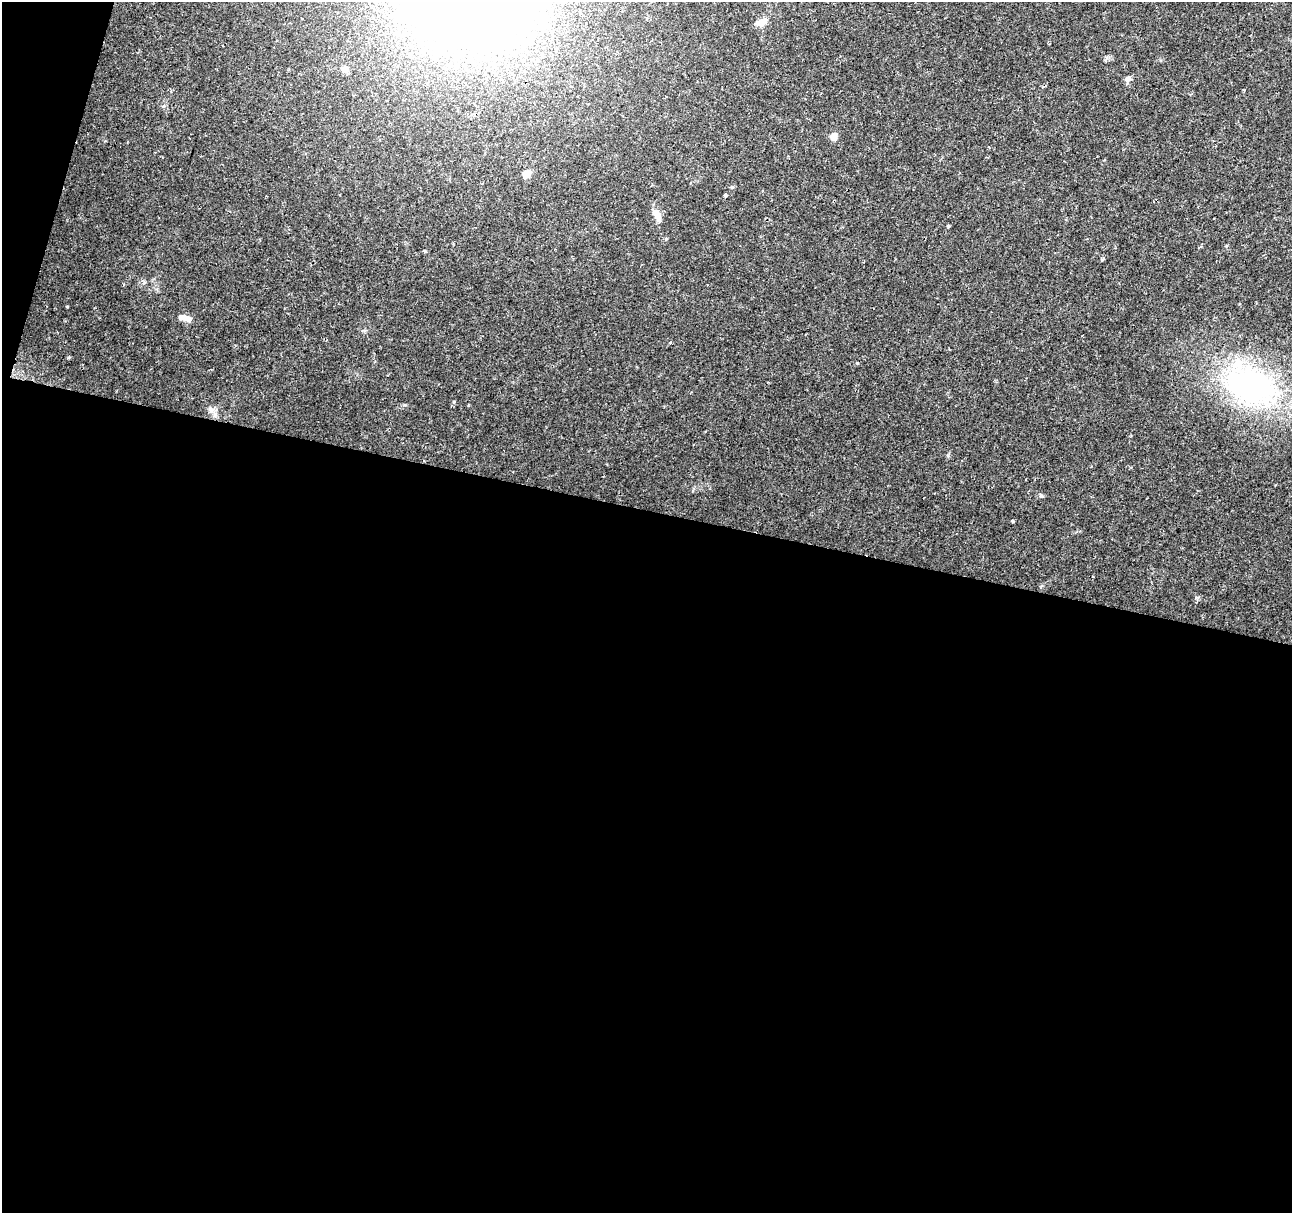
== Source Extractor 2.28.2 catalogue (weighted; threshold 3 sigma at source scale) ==
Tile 13 of 4 x 4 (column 1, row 4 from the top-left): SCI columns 8-1297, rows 284-1494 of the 5165 x 5346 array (HDU 1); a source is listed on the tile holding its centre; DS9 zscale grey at full resolution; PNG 1294 x 1215 px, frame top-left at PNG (2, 2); no overlay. Shown black and unused: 59% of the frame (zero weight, under 2 of 3 exposures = <1% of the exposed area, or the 3 px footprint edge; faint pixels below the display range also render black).
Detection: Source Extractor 2.28.2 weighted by HDU 2 'WHT'; one run over the whole footprint, this tile lists its part. Background 0.0365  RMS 0.0038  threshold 0.017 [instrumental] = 3 sigma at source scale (4.5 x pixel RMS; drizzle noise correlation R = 1.50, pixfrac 1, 0.0396/0.0396 arcsec/px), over >= 5 px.
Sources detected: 16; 1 inside a brighter listed object's ellipse — not listed separately; the other 15 listed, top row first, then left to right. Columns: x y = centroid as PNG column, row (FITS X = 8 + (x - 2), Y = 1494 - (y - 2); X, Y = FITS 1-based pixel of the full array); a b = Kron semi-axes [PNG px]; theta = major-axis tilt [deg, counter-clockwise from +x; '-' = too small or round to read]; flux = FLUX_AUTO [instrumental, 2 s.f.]
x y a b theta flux
762 22 15 8 20 3.3
345 69 6 6 - 2.8
1128 79 9 6 25 1.3
834 137 7 6 - 3.5
527 174 10 7 45 2.7
725 195 4 3 - 2.2
657 215 16 8 -66 3.3
948 226 3 3 - 1.2
424 250 4 3 - 0.4
1103 259 5 4 - 0.76
187 319 12 8 -29 2.2
857 363 4 3 - 0.71
1252 386 74 50 -41 77
211 409 10 7 -25 1.7
1013 521 3 3 - 1.3
Unlisted compact peaks at least as high as the median listed source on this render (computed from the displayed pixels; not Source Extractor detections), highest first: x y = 67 306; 1196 598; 948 455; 1041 496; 405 405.